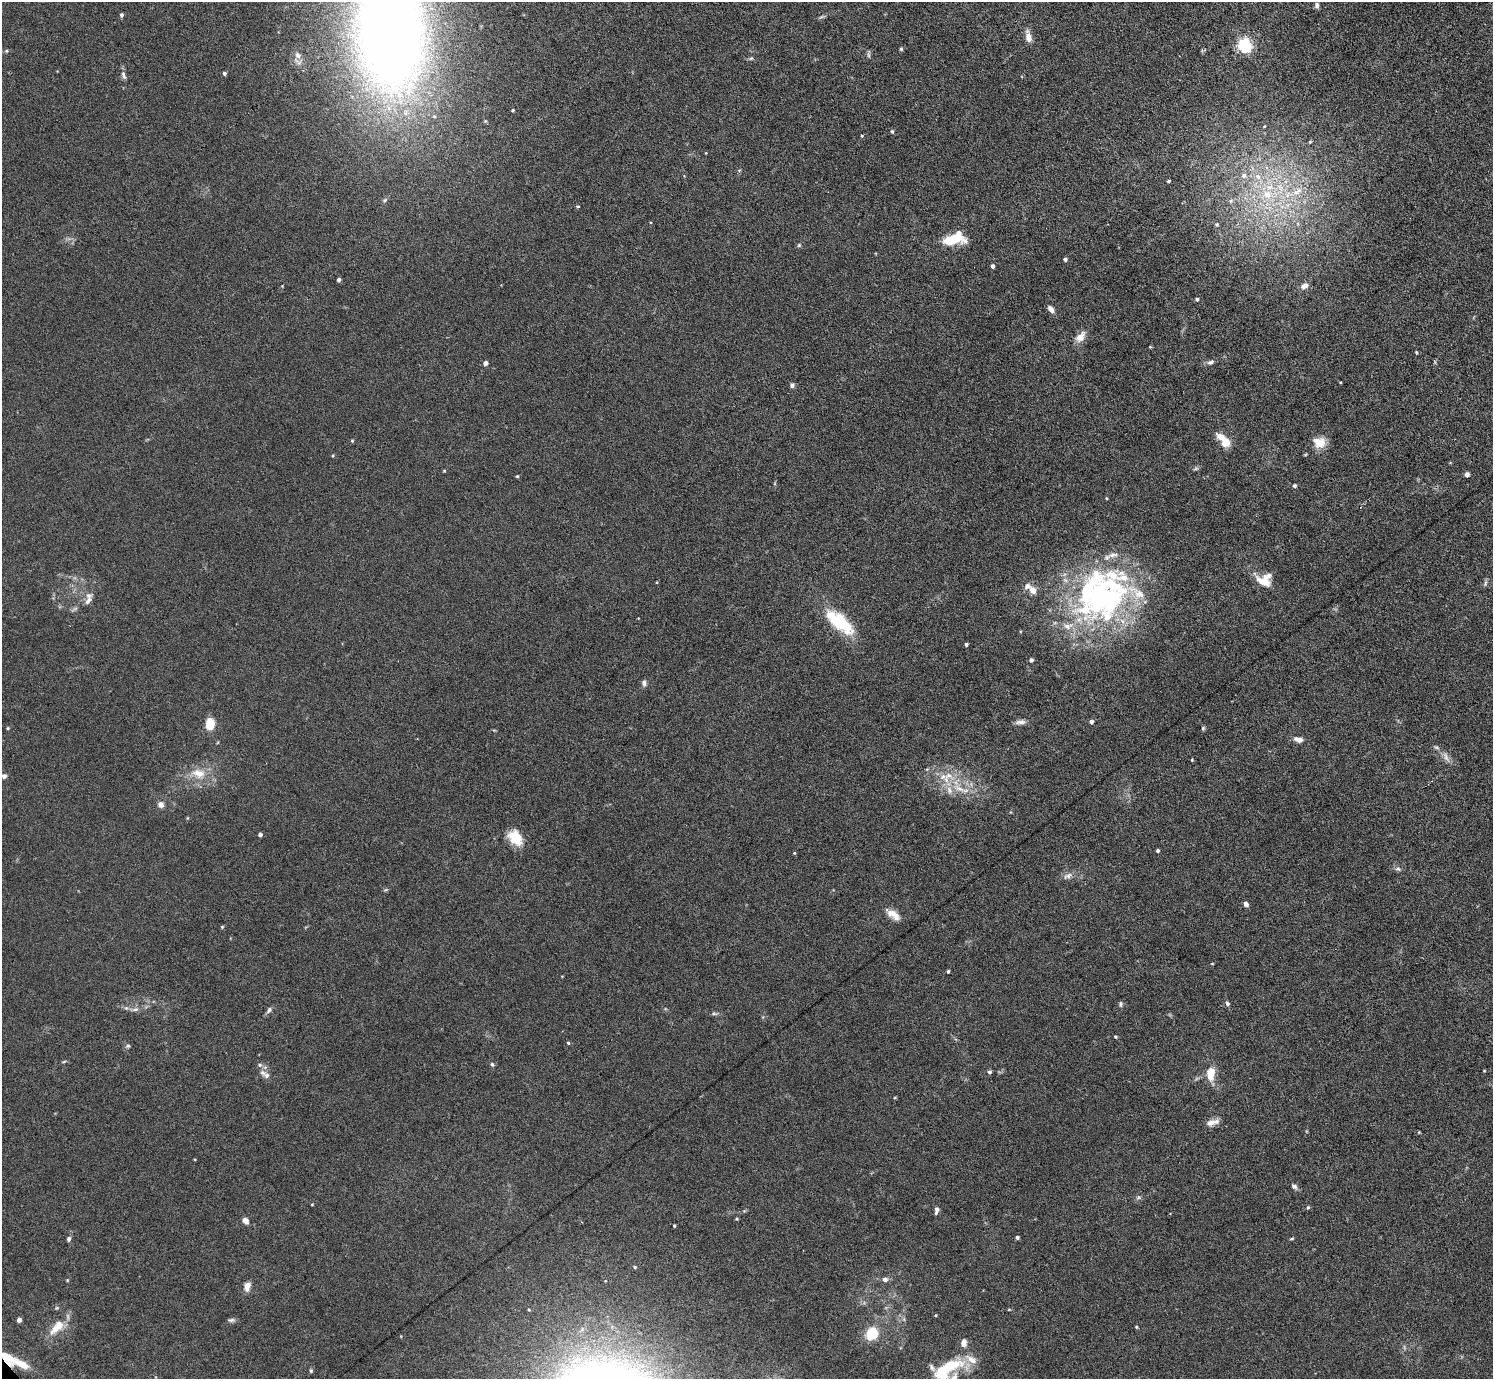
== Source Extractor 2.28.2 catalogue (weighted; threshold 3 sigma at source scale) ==
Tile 10 of 4 x 4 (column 2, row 3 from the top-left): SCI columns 1596-3086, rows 1535-2911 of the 6126 x 6131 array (HDU 1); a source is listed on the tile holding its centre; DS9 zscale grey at full resolution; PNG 1495 x 1381 px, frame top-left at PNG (2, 2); no overlay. Shown black and unused: <1% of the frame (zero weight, under 3 of 6 exposures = <1% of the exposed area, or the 3 px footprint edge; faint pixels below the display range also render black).
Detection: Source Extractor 2.28.2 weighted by HDU 2 'WHT'; one run over the whole footprint, this tile lists its part. Background 0.0396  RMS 0.004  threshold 0.0164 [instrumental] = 3 sigma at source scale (4.09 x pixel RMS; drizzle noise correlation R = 1.36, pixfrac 0.8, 0.05/0.05 arcsec/px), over >= 5 px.
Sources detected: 144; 1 too faint to see at this stretch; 1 inside a brighter object's white glare — not listed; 19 inside a brighter listed object's ellipse — not listed separately; the other 123 listed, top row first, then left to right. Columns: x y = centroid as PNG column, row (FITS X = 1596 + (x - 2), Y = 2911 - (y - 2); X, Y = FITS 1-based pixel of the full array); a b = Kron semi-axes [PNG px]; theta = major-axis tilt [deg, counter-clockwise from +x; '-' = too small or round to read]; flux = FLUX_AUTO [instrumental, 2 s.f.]
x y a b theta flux
1317 5 8 5 84 1.1
121 15 5 4 - 0.76
822 17 9 3 13 0.69
391 31 136 74 -86 430
1028 37 13 7 -79 3.3
1245 45 6 5 - 90
901 49 4 4 - 0.54
6 51 5 4 - 0.48
297 55 9 7 -63 1.5
869 55 8 4 -82 0.72
751 58 5 5 - 0.58
224 73 4 4 - 0.96
123 75 12 5 -71 1.3
512 110 4 3 - 0.39
485 121 4 3 - 0.36
1264 126 4 3 - 0.31
892 131 5 4 - 0.58
862 135 3 3 - 0.86
1244 176 8 7 - 1.9
1258 176 9 8 - 3
1168 181 4 3 - 0.51
1268 194 37 14 7 21
1231 201 7 5 47 0.92
578 207 4 4 - 0.58
1217 224 6 5 - 0.69
1298 224 7 4 -71 0.73
954 239 20 9 17 16
799 245 6 5 - 0.54
1065 259 4 4 - 1.1
992 266 4 3 - 1.4
339 280 4 3 - 0.96
1304 286 10 7 28 1.9
1197 299 4 4 - 0.66
1051 309 9 6 -53 1.9
1080 337 14 9 50 3.7
1150 347 4 3 - 0.35
1416 352 4 3 - 0.39
1210 362 11 5 10 1.2
485 363 4 4 - 1.9
792 385 6 5 - 1.1
1224 440 19 8 -46 6.8
352 441 4 4 - 0.42
1319 442 16 13 6 5.2
333 456 4 3 - 0.35
1467 474 4 4 - 2
517 476 4 3 - 0.4
1294 486 5 4 - 0.81
1263 581 20 11 -24 5.9
1485 583 10 4 79 0.72
1033 590 8 7 - 3.3
1104 598 75 59 52 110
88 600 16 6 60 1.8
840 622 39 16 -39 21
966 644 4 3 - 0.81
1031 660 4 4 - 1.1
644 683 8 6 -81 1.2
1021 722 14 6 1 1.7
1091 722 4 4 - 1.2
210 724 13 10 87 6.1
8 728 4 3 - 0.41
1203 728 5 4 - 0.55
1298 739 10 6 -15 2.4
1446 757 18 6 -64 2.2
1192 760 3 3 - 0.32
199 773 20 12 -14 6.9
4 776 5 5 - 1.5
949 776 18 9 -27 5.5
959 789 22 8 -28 5.7
161 804 7 6 - 1.9
187 818 5 3 - 0.33
260 834 4 4 - 1.2
515 838 19 13 -51 8.1
1158 851 3 3 - 0.74
794 853 4 3 - 0.36
1398 869 8 6 -21 1
1068 876 14 7 24 2
1246 904 6 5 - 1.4
893 914 20 8 -34 3.8
222 927 4 4 - 0.41
1212 964 4 2 - 0.28
948 971 3 3 - 0.51
1120 1004 7 5 83 0.76
1227 1004 6 5 - 0.85
135 1009 9 5 20 1.3
269 1010 9 6 62 1.1
714 1014 8 4 -8 0.76
1115 1037 4 4 - 0.48
568 1043 5 4 - 0.48
128 1046 6 5 - 0.67
492 1064 6 5 - 0.65
260 1065 7 5 19 0.78
1484 1071 3 3 - 0.31
989 1072 5 5 - 0.73
1211 1073 13 8 84 7.3
267 1075 10 9 - 1.9
1212 1122 18 7 11 2.6
1419 1132 3 3 - 0.37
1294 1186 8 6 -30 1.2
1139 1198 6 4 -19 0.63
312 1204 3 3 - 0.31
1308 1207 5 4 - 0.48
936 1211 10 5 79 1.2
736 1219 4 4 - 0.43
245 1221 8 6 -43 2
674 1226 3 3 - 0.42
1017 1237 4 4 - 0.95
69 1239 6 4 76 0.97
1292 1239 6 3 9 0.42
635 1267 4 4 - 0.44
67 1280 5 3 - 0.32
885 1280 8 7 - 1.4
247 1286 12 7 77 2.5
57 1308 6 4 -17 0.49
936 1315 4 3 - 0.32
19 1320 4 4 - 1.9
231 1320 10 5 1 0.94
57 1327 26 11 46 7
1136 1327 4 3 - 0.42
872 1333 11 9 67 13
964 1343 11 7 86 2.1
7 1357 23 10 -38 8.6
945 1370 36 14 33 22
311 1371 6 4 -89 0.6
Overlapping masked pixels (flux is a lower limit): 1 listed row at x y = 7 1357
Isophote crosses this tile's border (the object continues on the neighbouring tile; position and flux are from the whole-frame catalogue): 3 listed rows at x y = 391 31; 7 1357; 945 1370